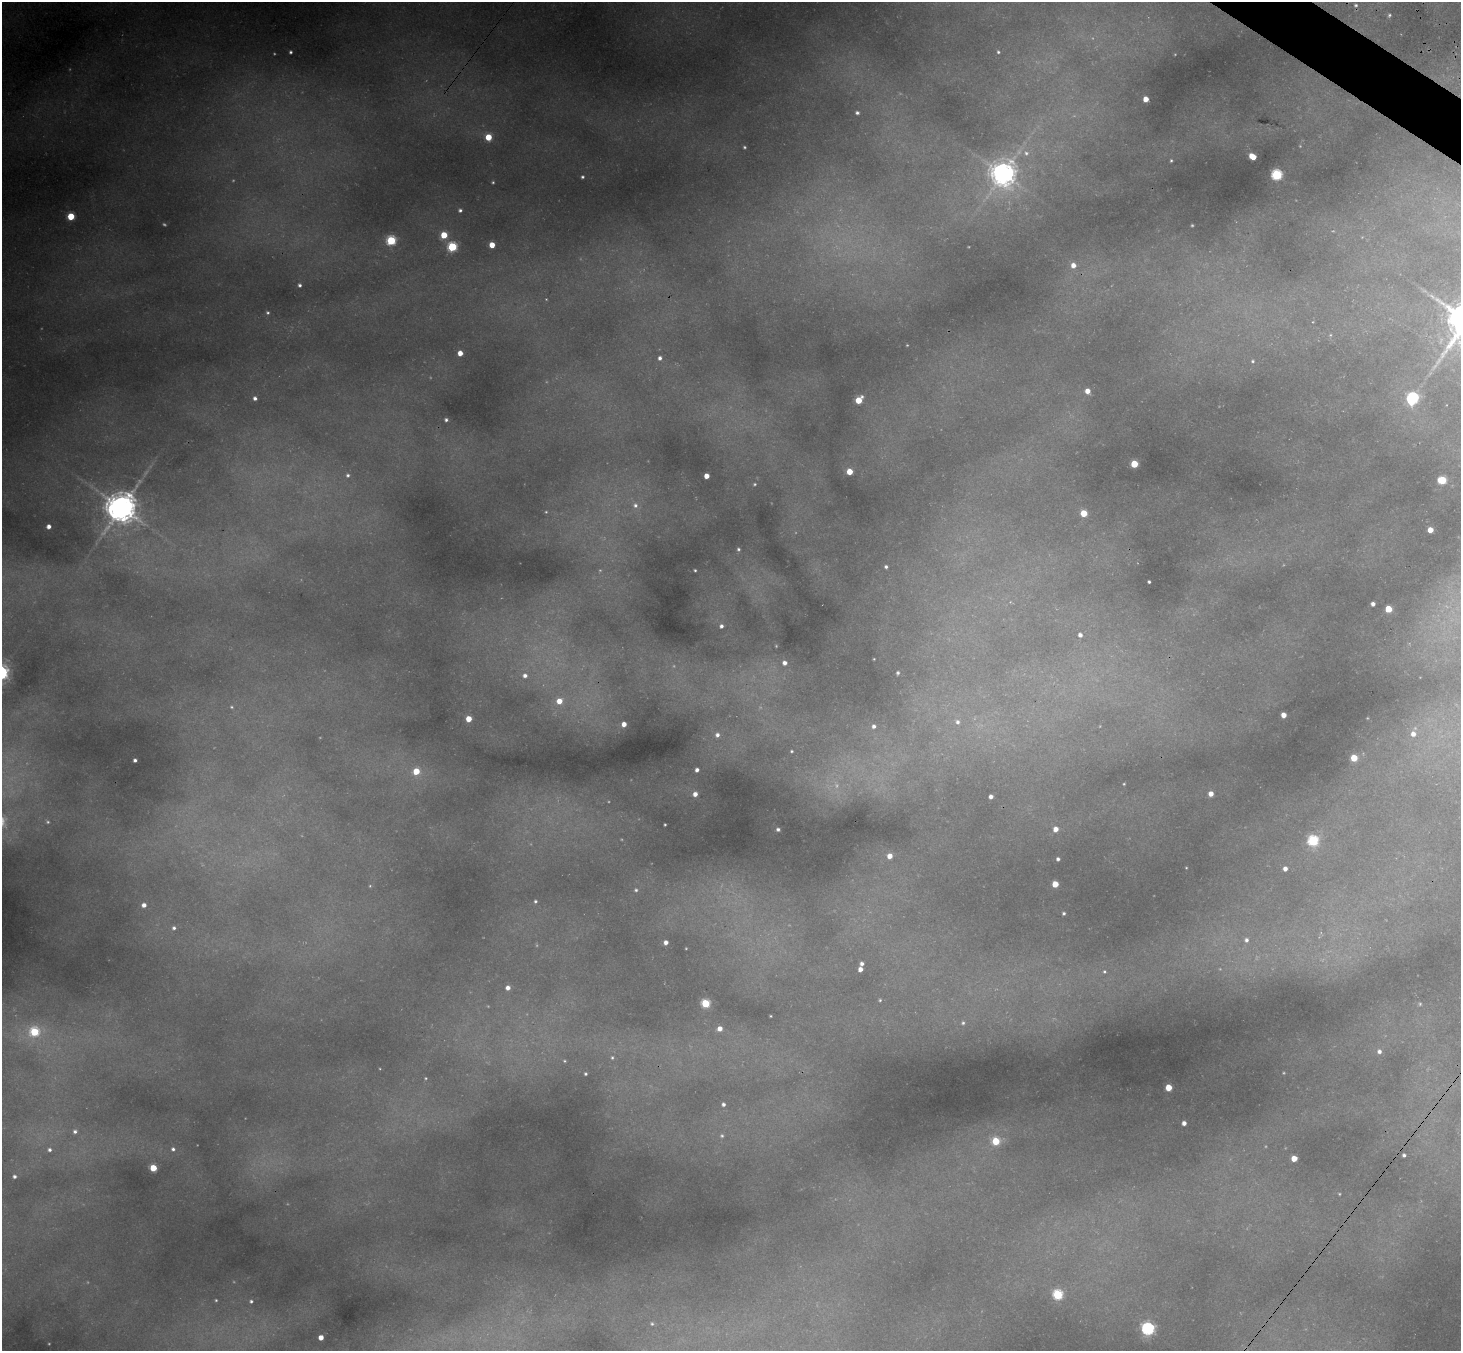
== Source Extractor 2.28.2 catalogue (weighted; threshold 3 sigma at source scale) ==
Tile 10 of 4 x 4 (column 2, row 3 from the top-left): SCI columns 1526-2984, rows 1698-3046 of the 5988 x 6014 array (HDU 1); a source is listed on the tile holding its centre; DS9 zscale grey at full resolution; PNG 1463 x 1353 px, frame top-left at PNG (2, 2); no overlay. Shown black and unused: <1% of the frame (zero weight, under 3 of 4 exposures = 7% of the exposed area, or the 3 px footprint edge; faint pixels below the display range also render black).
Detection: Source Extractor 2.28.2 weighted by HDU 2 'WHT'; one run over the whole footprint, this tile lists its part. Background 0.355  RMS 0.017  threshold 0.0769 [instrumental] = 3 sigma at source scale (4.5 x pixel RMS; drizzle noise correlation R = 1.50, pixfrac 1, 0.05/0.05 arcsec/px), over >= 5 px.
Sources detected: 141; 20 too faint to see at this stretch — not listed; the other 121 listed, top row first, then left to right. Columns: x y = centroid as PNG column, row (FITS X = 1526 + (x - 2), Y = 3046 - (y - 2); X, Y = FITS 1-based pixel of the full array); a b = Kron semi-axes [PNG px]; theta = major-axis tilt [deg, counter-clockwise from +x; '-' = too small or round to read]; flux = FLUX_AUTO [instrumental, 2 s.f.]
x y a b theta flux
1356 5 4 3 - 2.5
1389 15 4 4 - 2.2
291 52 4 4 - 3.2
998 52 4 4 - 2.8
1146 99 4 4 - 20
857 113 4 3 - 3.8
488 137 5 4 - 44
1026 153 7 6 - 6.4
1252 156 6 4 -34 29
1171 160 4 3 - 2.1
1003 174 9 8 - 1900
1277 175 5 5 - 190
582 177 4 3 - 3
493 182 4 3 - 2
460 210 5 4 - 4
71 216 5 5 - 63
444 235 5 5 - 46
391 240 5 5 - 130
492 245 4 4 - 26
452 247 5 5 - 130
1073 265 6 5 - 13
300 285 4 3 - 3.6
268 313 4 4 - 2.5
1330 335 5 5 - 2.2
460 353 4 4 - 18
660 358 5 4 - 5.3
1253 361 5 4 - 2.3
1087 391 5 4 - 15
255 398 4 4 - 5.8
1412 398 6 6 - 280
859 400 6 5 - 41
446 420 3 3 - 3.3
1134 464 5 5 - 56
850 472 4 4 - 32
348 475 6 5 - 4.3
707 476 4 4 - 16
1442 480 6 5 - 77
755 484 5 4 - 2.2
635 505 7 7 - 7.3
121 508 10 9 - 3000
1084 513 5 5 - 44
49 526 4 4 - 8.6
1430 530 4 4 - 22
738 549 5 4 - 3.1
886 567 4 4 - 3.8
695 570 3 3 - 1.9
1149 582 3 3 - 2.6
1373 604 4 4 - 6.4
1388 609 5 5 - 44
721 626 4 4 - 5.3
1080 635 5 4 - 5.6
874 659 2 2 - 1.3
785 663 4 4 - 7.4
898 673 5 4 - 2.8
525 675 6 6 - 8.3
559 701 6 6 - 22
1283 715 4 4 - 16
469 719 4 4 - 27
957 722 6 5 - 5.1
624 724 4 4 - 14
874 726 7 6 - 8.4
1413 734 6 6 - 11
717 735 6 6 - 7
792 751 4 3 - 2.2
1354 758 5 5 - 42
135 760 4 3 - 4.5
697 770 4 4 - 6.5
416 771 5 5 - 38
1124 784 3 2 - 1.4
695 794 5 4 - 9.8
1211 794 4 4 - 12
991 797 4 4 - 7.4
665 825 3 2 - 1.7
778 829 4 3 - 3.8
1056 829 5 5 - 14
1313 841 6 5 - 180
890 856 5 5 - 15
1058 859 4 3 - 3.7
1186 868 3 2 - 1
1285 869 4 4 - 8.4
1055 884 5 4 - 35
636 890 4 4 - 2.9
535 901 5 4 - 2.9
144 905 5 4 - 9.9
1064 913 4 4 - 3
174 928 6 6 - 4.8
1246 940 7 7 - 7.4
666 942 4 4 - 8.9
862 963 4 4 - 5.2
860 969 4 4 - 10
1104 971 6 6 - 3.7
508 988 4 4 - 10
880 1000 4 4 - 1.9
706 1003 5 5 - 100
771 1016 3 2 - 1.3
963 1023 5 5 - 3.4
720 1029 5 4 - 12
34 1032 6 6 - 110
1379 1051 5 5 - 6.1
612 1058 6 4 90 2.7
564 1061 4 3 - 1.5
585 1074 3 3 - 2.4
426 1078 4 3 - 1.7
1169 1088 5 4 - 39
723 1104 4 4 - 4.9
1184 1123 4 4 - 9.3
75 1132 6 5 - 5.1
722 1136 6 5 - 3
996 1141 5 5 - 70
173 1149 6 5 - 4.4
49 1150 5 5 - 5.1
1404 1155 4 3 - 3.7
1294 1158 4 4 - 26
153 1168 5 4 - 56
14 1176 5 4 - 4.8
1058 1295 5 5 - 160
216 1300 3 3 - 1.7
251 1301 4 3 - 2.7
652 1324 5 4 - 2.7
1148 1329 6 6 - 360
321 1337 4 4 - 15